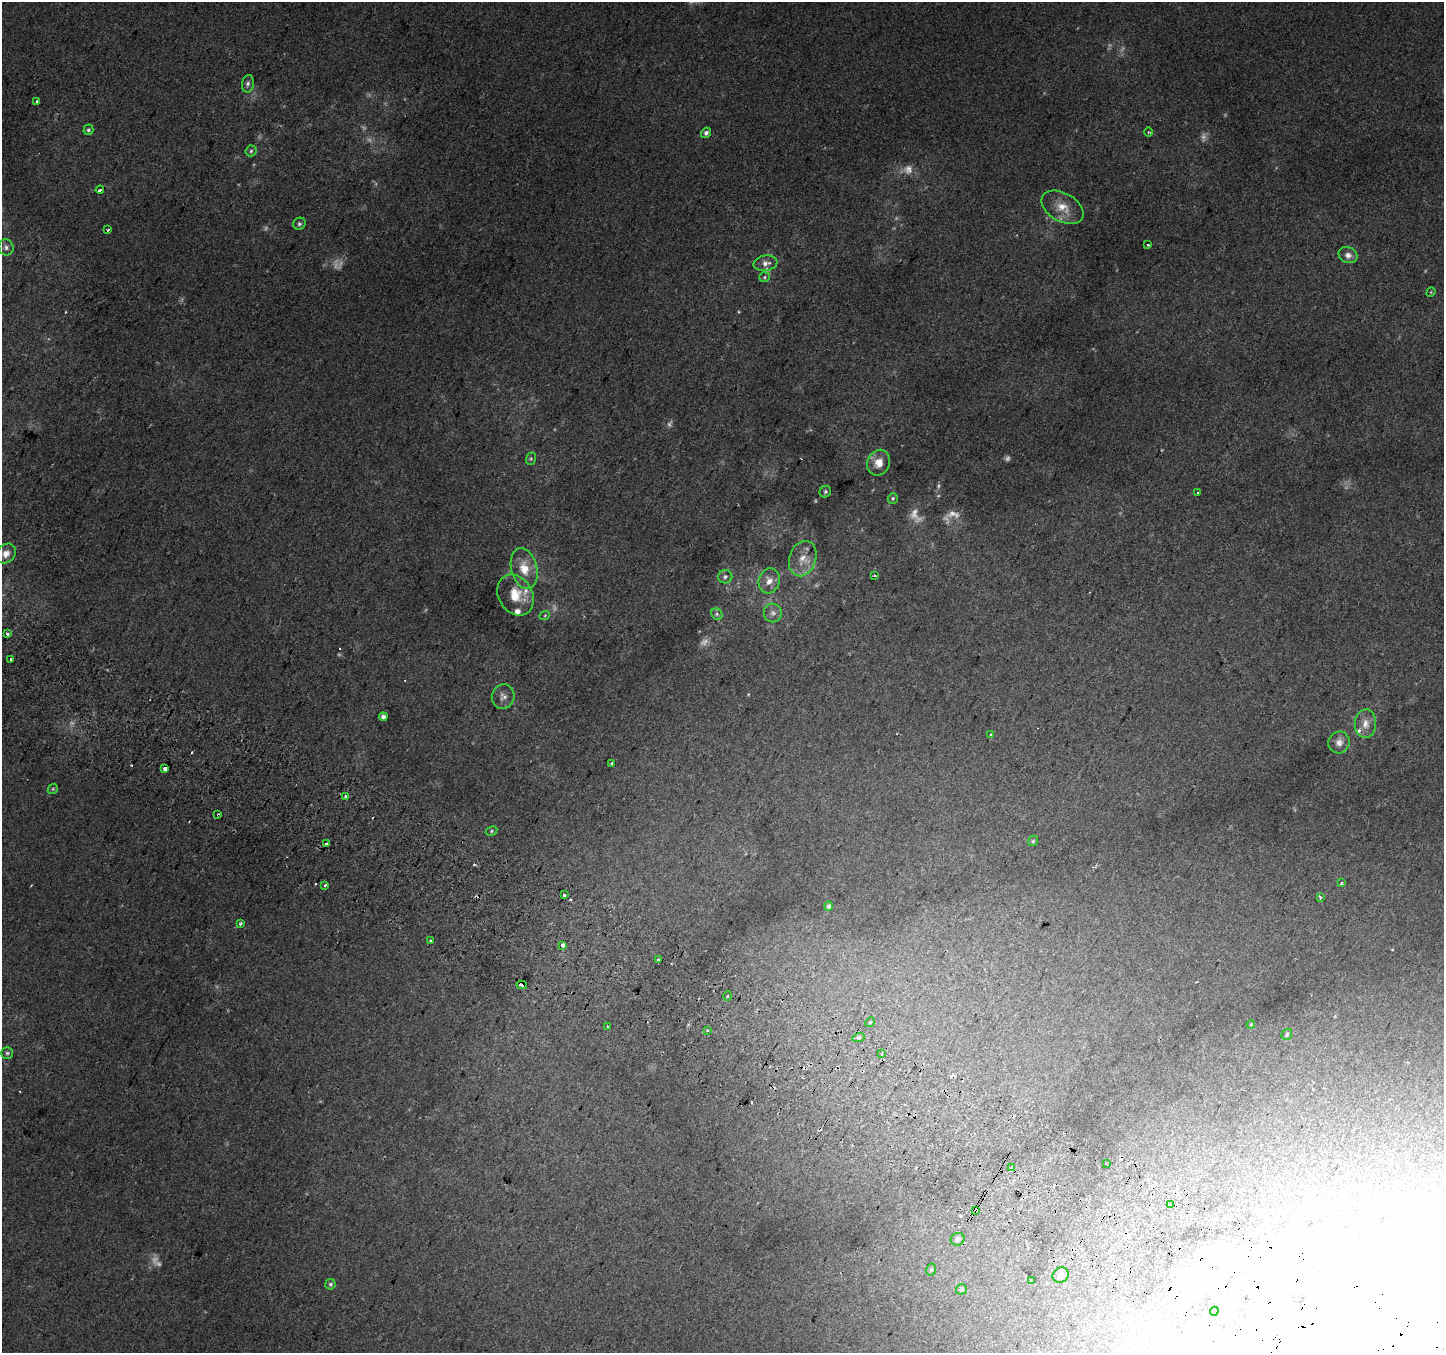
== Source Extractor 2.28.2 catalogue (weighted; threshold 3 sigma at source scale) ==
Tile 6 of 4 x 4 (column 2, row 2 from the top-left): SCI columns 1471-2912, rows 3005-4355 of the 5817 x 5943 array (HDU 1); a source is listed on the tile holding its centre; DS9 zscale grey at full resolution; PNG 1446 x 1355 px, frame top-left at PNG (2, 2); each listed source drawn as its Kron ellipse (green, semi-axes under 4 px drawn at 4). Shown black and unused: <1% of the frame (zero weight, under 2 of 3 exposures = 2% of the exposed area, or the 3 px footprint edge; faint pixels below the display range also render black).
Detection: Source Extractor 2.28.2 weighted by HDU 2 'WHT'; one run over the whole footprint, this tile lists its part. Background 0.00904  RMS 0.004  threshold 0.0181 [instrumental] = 3 sigma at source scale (4.5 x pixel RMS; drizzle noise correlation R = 1.50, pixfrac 1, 0.0396/0.0396 arcsec/px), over >= 5 px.
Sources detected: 114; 20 too faint to see at this stretch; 5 inside a brighter object's white glare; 9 cosmic-ray / hot-pixel residue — neither listed nor drawn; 4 inside a brighter listed object's ellipse — not listed separately; the other 76 listed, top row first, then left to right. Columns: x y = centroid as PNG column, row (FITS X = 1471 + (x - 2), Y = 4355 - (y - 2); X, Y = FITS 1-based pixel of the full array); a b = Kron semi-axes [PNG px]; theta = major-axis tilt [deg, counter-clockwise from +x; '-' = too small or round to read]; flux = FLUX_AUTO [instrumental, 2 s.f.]
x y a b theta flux
248 84 9 6 80 1.2
36 101 3 3 - 0.48
88 130 5 5 - 0.81
1148 132 5 3 - 0.39
706 133 5 5 - 1.1
251 151 5 5 - 0.68
100 190 4 3 - 3.5
1063 207 23 14 -30 6.8
299 224 6 6 - 0.84
108 230 3 3 - 0.8
1147 245 3 2 - 0.54
6 247 8 7 - 1.4
1348 255 9 7 -24 2.1
766 263 12 7 9 2.3
765 277 5 5 - 0.61
1431 292 5 4 - 0.37
531 459 6 5 - 0.56
879 463 13 11 67 4.8
825 492 6 5 - 0.73
1197 492 3 2 - 0.41
893 498 5 5 - 0.63
6 554 11 9 48 2.6
803 559 18 13 70 5.4
524 568 21 13 -76 7.9
874 575 3 3 - 0.63
725 577 7 6 - 1.2
769 581 13 10 72 3.3
516 595 21 17 -59 9.3
773 613 9 9 - 1.8
717 614 6 5 - 0.8
545 615 5 3 - 0.41
7 634 3 3 - 1.7
11 659 3 3 - 2.5
503 697 12 11 - 2.3
383 717 4 4 - 1.9
1365 724 14 10 85 3.7
991 735 3 2 - 0.5
1339 742 11 10 - 2.6
612 763 3 3 - 1.3
165 768 3 3 - 9.9
53 789 5 4 - 0.55
345 796 3 3 - 1.8
218 815 3 3 - 0.99
492 831 6 4 29 0.55
1033 841 5 5 - 0.55
326 844 3 3 - 9.2
1342 883 3 2 - 0.59
325 886 3 3 - 2.3
564 895 3 3 - 1.2
1320 897 4 3 - 0.93
829 906 5 4 - 1.1
240 924 4 3 - 0.71
430 941 3 3 - 0.82
562 945 3 3 - 17
658 960 3 3 - 4.1
522 985 5 3 - 3.6
727 996 4 3 - 0.41
870 1022 5 4 - 0.48
1251 1024 4 3 - 0.69
607 1027 4 3 - 2.3
707 1030 3 3 - 0.66
1287 1034 6 5 - 0.82
859 1037 6 4 18 0.72
7 1053 6 6 - 0.75
882 1054 4 3 - 0.66
1106 1164 3 2 - 0.68
1012 1168 3 3 - 1.9
1171 1204 4 3 - 3.1
976 1210 3 3 - 1.4
958 1239 7 6 - 1.6
931 1270 6 4 74 0.69
1061 1275 8 7 - 1.9
1032 1281 2 2 - 0.36
330 1284 5 5 - 0.75
961 1289 5 5 - 0.67
1214 1311 4 3 - 1.3
Overlapping masked pixels (flux is a lower limit): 3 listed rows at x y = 218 815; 522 985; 976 1210